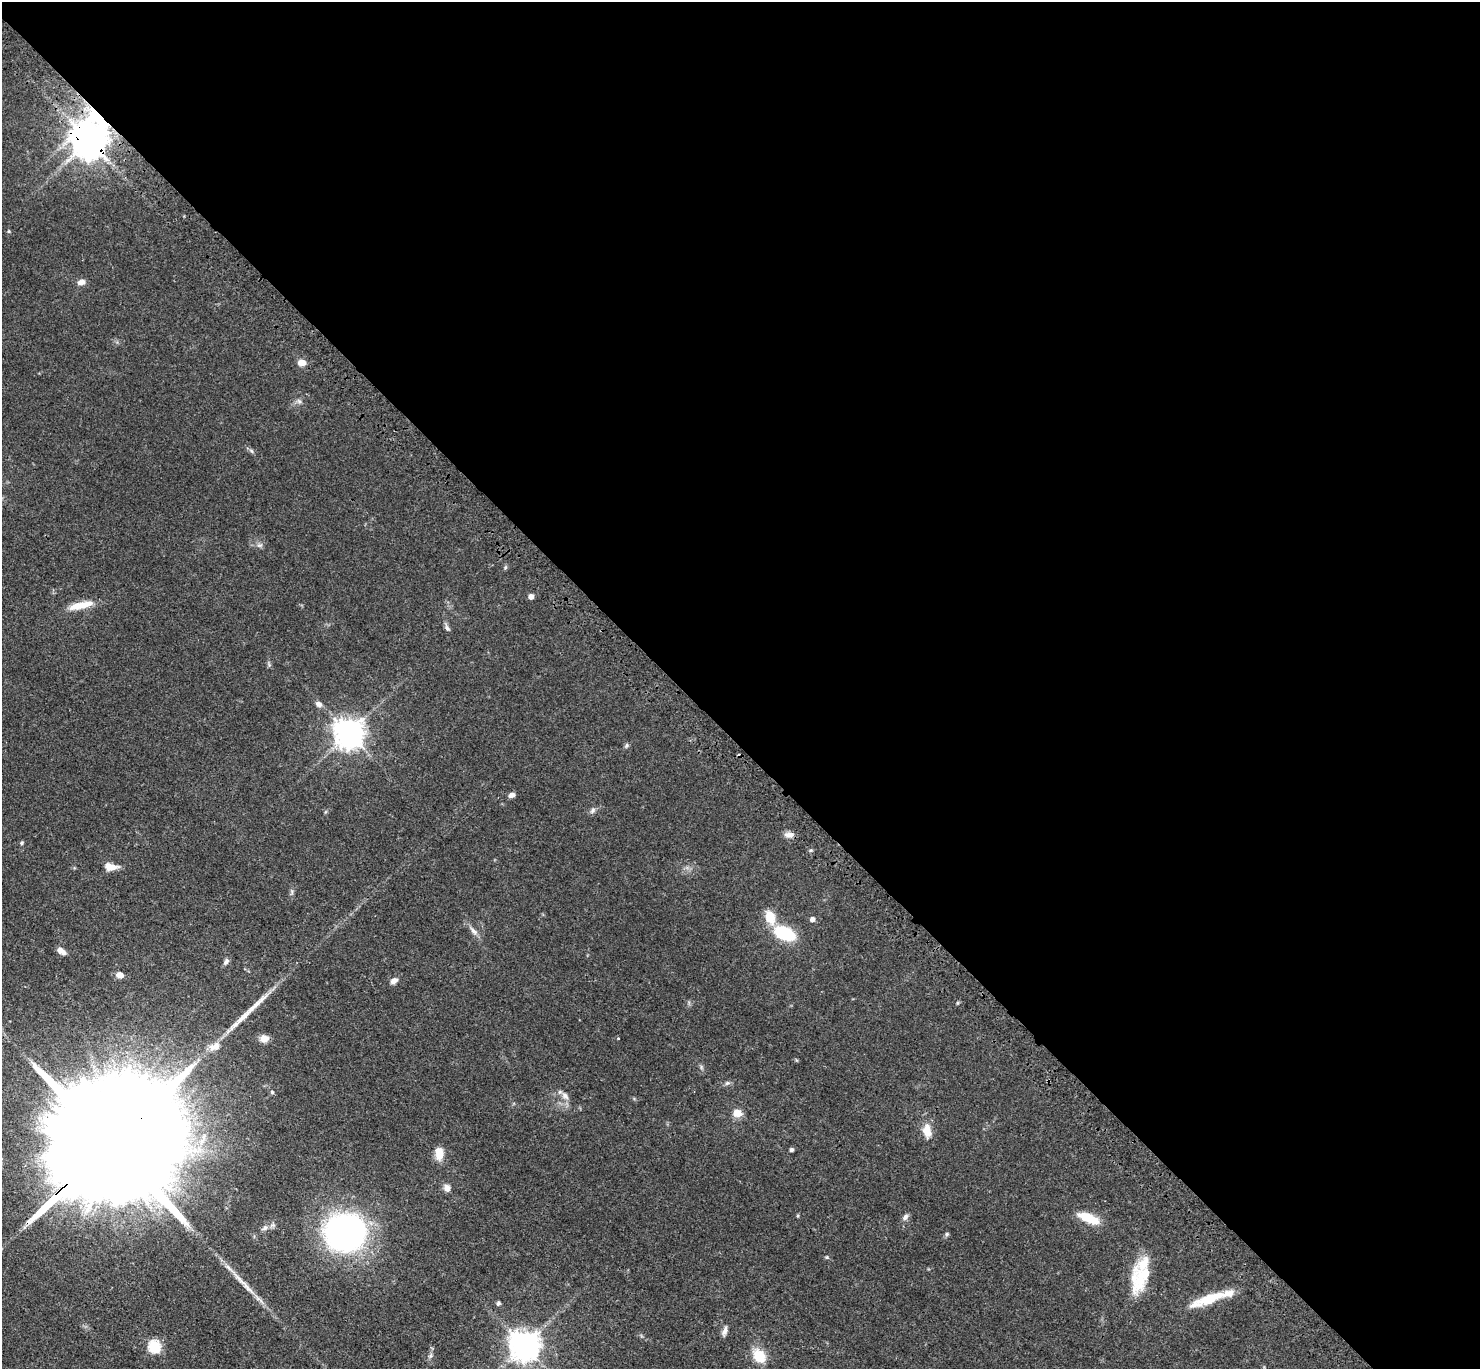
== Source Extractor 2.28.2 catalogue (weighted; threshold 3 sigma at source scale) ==
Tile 8 of 4 x 4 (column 4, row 2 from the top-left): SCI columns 4533-6010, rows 3127-4493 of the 6111 x 6111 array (HDU 1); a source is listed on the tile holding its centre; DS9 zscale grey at full resolution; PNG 1482 x 1371 px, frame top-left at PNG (2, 2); no overlay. Shown black and unused: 54% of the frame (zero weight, under 3 of 4 exposures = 6% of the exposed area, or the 3 px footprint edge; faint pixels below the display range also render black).
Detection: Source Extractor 2.28.2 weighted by HDU 2 'WHT'; one run over the whole footprint, this tile lists its part. Background 0.0395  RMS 0.0055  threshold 0.0245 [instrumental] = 3 sigma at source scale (4.5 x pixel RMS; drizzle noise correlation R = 1.50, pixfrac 1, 0.05/0.05 arcsec/px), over >= 5 px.
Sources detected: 62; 1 inside a brighter object's white glare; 1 long thin detection or spike segment (spike, bleed or trail) — not listed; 5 inside a brighter listed object's ellipse — not listed separately; the other 55 listed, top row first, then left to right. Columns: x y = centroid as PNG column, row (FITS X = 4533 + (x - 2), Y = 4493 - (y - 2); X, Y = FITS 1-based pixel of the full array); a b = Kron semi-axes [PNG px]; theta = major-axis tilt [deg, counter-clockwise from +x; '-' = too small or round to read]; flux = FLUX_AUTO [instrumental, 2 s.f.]
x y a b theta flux
89 140 12 11 - 1300
9 231 5 3 - 0.53
81 282 10 6 18 2.7
302 363 9 7 4 4.3
299 401 7 5 -43 1.3
251 451 7 4 -46 1.1
259 545 8 5 6 1.5
505 567 6 5 - 0.79
531 596 5 5 - 2.8
85 605 23 10 18 8.1
447 628 12 5 -70 1.6
319 704 10 7 -30 2.1
349 733 9 9 - 790
626 745 7 5 58 0.97
511 795 7 5 23 2.1
593 810 9 6 57 1.6
789 835 12 7 -4 3.1
22 843 5 4 - 0.77
811 850 5 4 - 0.72
113 867 13 7 7 4.1
292 892 7 4 90 1
770 917 13 9 -72 12
812 919 5 4 - 2.6
474 931 14 6 -44 2.9
785 933 16 10 -24 35
61 951 11 6 -31 3.2
226 962 9 6 57 1.7
120 975 7 6 - 4.3
394 981 9 6 30 2.7
264 1039 10 9 - 4.1
214 1046 18 11 18 6
727 1083 7 6 - 1.2
272 1092 5 5 - 0.77
565 1096 11 8 -54 3
737 1113 11 9 -5 5.4
927 1131 14 8 -80 7.8
110 1145 63 25 41 51000
792 1150 5 5 - 1
439 1154 14 9 -87 7.4
447 1188 10 9 - 2.8
905 1217 10 6 56 1.9
1089 1218 25 9 -23 13
265 1228 10 7 39 2.2
345 1233 31 29 26 230
947 1234 6 5 - 0.9
827 1257 6 4 -22 0.75
1142 1278 45 15 63 20
243 1283 44 6 -44 9
1210 1298 40 9 20 20
498 1303 4 4 - 1.3
725 1331 14 6 75 2.2
154 1346 6 6 - 55
524 1346 9 9 - 860
430 1356 6 6 - 1.1
759 1356 16 13 -52 12
Overlapping masked pixels (flux is a lower limit): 2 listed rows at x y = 89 140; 110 1145
Isophote crosses this tile's border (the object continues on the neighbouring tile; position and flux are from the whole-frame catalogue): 1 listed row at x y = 110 1145